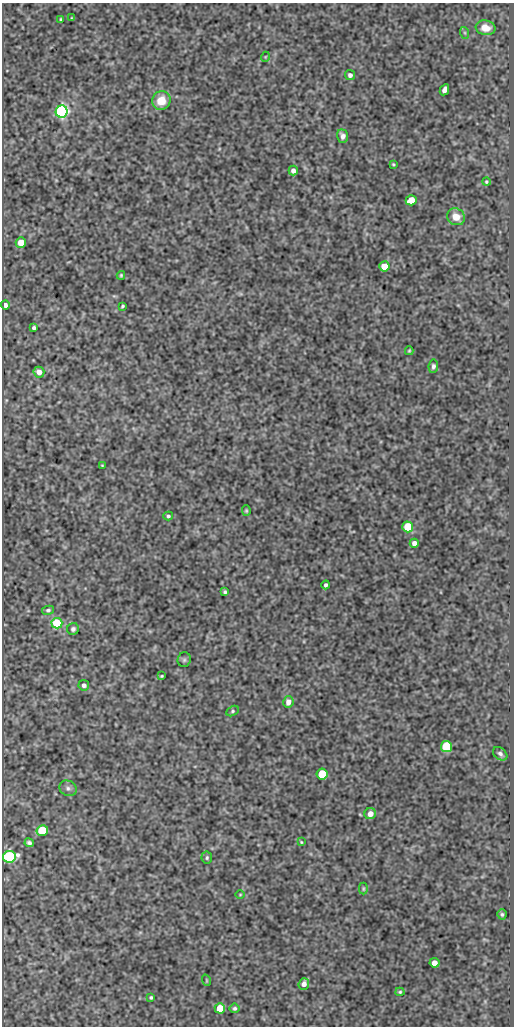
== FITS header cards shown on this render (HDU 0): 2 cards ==
NAXIS1  =                  512
NAXIS2  =                 1024

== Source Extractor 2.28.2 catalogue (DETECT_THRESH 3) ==
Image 512 x 1024 px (HDU 0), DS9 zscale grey, 1 PNG px = 1 image px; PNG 516 x 1028 px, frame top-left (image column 1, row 1024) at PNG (2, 3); each listed source drawn as its Kron ellipse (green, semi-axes under 4 px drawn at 4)
Background 361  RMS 0.85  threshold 2.56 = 3 sigma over >= 5 px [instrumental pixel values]
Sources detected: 59; all 59 listed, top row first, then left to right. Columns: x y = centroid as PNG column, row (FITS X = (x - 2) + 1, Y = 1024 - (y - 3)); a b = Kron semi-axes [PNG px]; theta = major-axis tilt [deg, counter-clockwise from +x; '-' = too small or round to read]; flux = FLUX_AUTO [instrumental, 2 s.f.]
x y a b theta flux
72 18 3 3 - 49
61 19 3 2 - 63
485 28 10 7 -8 720
465 33 6 4 -71 76
265 57 5 3 - 47
350 75 5 5 - 180
444 90 6 4 62 250
161 101 9 9 - 940
62 112 6 6 - 12000
343 136 7 5 -70 250
393 164 4 3 - 62
293 171 5 4 - 230
486 182 4 4 - 72
411 200 5 5 - 1200
456 217 9 8 - 730
21 242 5 5 - 780
384 266 5 5 - 1500
121 275 4 3 - 71
5 305 4 4 - 210
122 306 4 2 - 80
34 328 4 4 - 130
409 351 4 3 - 71
433 366 7 5 80 150
39 372 5 5 - 390
102 465 3 2 - 42
246 511 5 4 - 77
168 516 5 4 - 98
408 527 5 5 - 2600
414 543 4 4 - 300
326 585 4 3 - 130
225 592 4 3 - 98
48 610 6 4 9 120
57 623 5 5 - 2500
73 629 6 5 - 170
184 660 7 6 - 110
162 676 3 2 - 60
84 685 5 5 - 200
288 702 6 5 - 350
233 711 7 4 28 110
446 746 5 5 - 3600
500 754 8 5 -40 180
322 774 5 5 - 2500
68 788 9 7 -28 200
370 814 6 5 - 400
42 830 6 5 - 2200
301 842 4 3 - 56
29 843 5 4 - 140
9 857 6 5 - 7400
207 858 6 5 - 100
363 889 6 4 -89 74
240 895 5 3 - 49
502 914 5 4 - 100
434 963 5 5 - 350
206 980 6 3 -71 54
304 984 6 5 - 280
400 992 4 4 - 66
151 997 3 3 - 82
220 1008 5 5 - 1200
235 1008 5 5 - 100